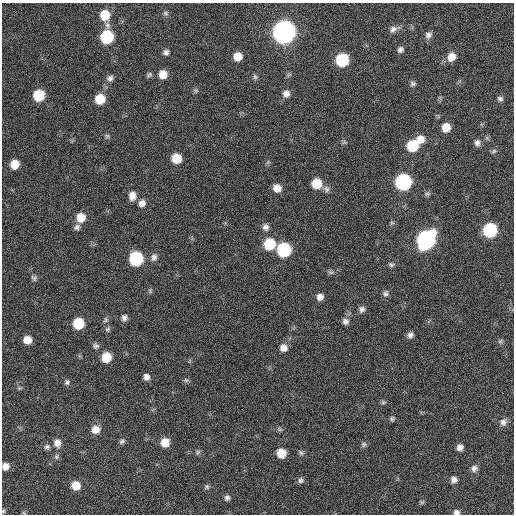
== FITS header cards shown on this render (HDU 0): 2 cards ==
NAXIS1  =                  512 / Axis length
NAXIS2  =                  512 / Axis length

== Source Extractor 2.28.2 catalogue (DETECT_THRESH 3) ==
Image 512 x 512 px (HDU 0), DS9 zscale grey, 1 PNG px = 1 image px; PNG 516 x 516 px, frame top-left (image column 1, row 512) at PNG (2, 3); no overlay
Background 254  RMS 16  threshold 47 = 3 sigma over >= 5 px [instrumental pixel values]
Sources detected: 96; all 96 listed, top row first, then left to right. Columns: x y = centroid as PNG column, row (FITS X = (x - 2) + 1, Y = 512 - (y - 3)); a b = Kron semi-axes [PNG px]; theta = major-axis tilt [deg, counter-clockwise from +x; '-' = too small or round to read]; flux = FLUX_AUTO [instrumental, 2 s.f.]
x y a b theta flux
165 13 8 5 -16 2200
105 15 10 9 - 23000
107 25 9 7 -71 3900
393 29 10 8 43 4900
284 32 10 10 - 920000
428 35 10 8 52 4500
107 37 9 8 - 77000
400 49 7 6 - 3500
166 52 7 7 - 3200
238 57 8 8 - 12000
451 57 10 9 - 11000
342 60 9 8 - 73000
163 74 8 8 - 12000
289 74 7 4 19 1800
149 75 7 6 - 2200
255 77 8 6 -56 2300
110 78 9 7 26 3900
413 84 8 6 0 2700
196 90 7 4 -1 1900
286 94 9 8 - 5800
39 95 8 8 - 39000
100 99 8 8 - 24000
500 99 8 7 - 2900
446 127 8 7 - 14000
107 136 6 6 - 1800
420 139 9 9 - 10000
344 142 7 4 34 1700
477 143 8 7 - 4100
413 146 9 8 - 45000
494 151 7 5 36 2100
176 158 8 8 - 21000
15 164 8 7 - 15000
403 182 9 9 - 200000
317 184 9 9 - 25000
277 188 9 8 - 8900
326 189 10 7 -65 3800
427 194 7 5 13 2200
132 196 11 9 88 8100
142 203 9 8 - 6000
81 218 9 9 - 15000
392 223 6 4 -18 1400
77 227 8 7 - 3600
266 227 8 8 - 4500
490 230 9 8 - 100000
426 240 11 9 54 340000
269 244 9 9 - 44000
284 250 9 9 - 100000
154 257 10 8 71 4400
136 259 9 9 - 100000
391 265 8 5 -3 2300
330 272 7 5 -11 2200
34 278 8 7 - 2700
150 291 7 4 -58 1600
386 293 9 8 - 3200
320 297 7 7 - 6300
362 309 8 7 - 3900
124 318 8 7 - 4000
105 320 8 6 76 2600
345 321 8 8 - 4300
78 323 8 8 - 38000
108 329 7 6 - 2400
410 335 7 6 - 4000
27 340 7 7 - 11000
500 341 7 5 44 1900
96 346 8 7 - 3000
283 348 8 8 - 7200
106 357 8 8 - 25000
146 377 7 6 - 4800
186 380 7 6 - 2000
67 382 7 6 - 2600
19 388 6 5 - 1500
383 402 7 5 -11 1800
392 419 6 6 - 2000
503 422 10 9 - 4900
95 429 9 9 - 10000
122 441 9 6 39 2700
165 442 8 8 - 14000
57 443 10 9 - 7000
364 444 8 6 73 2300
47 447 9 7 15 3200
460 447 7 6 - 5200
198 452 8 5 61 2000
281 453 7 7 - 18000
301 453 8 5 -48 2400
56 457 8 6 -89 2400
5 466 7 6 - 6900
474 468 8 8 - 4500
301 480 8 7 - 3200
454 480 7 7 - 4700
76 485 8 8 - 16000
207 487 7 7 - 2300
227 498 7 7 - 3000
422 502 8 4 37 1500
3 511 5 5 - 1600
456 512 7 6 - 3400
24 513 6 4 -18 1200
At the frame edge (FLAGS 8, measured only in part): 3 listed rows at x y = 5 466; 3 511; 456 512